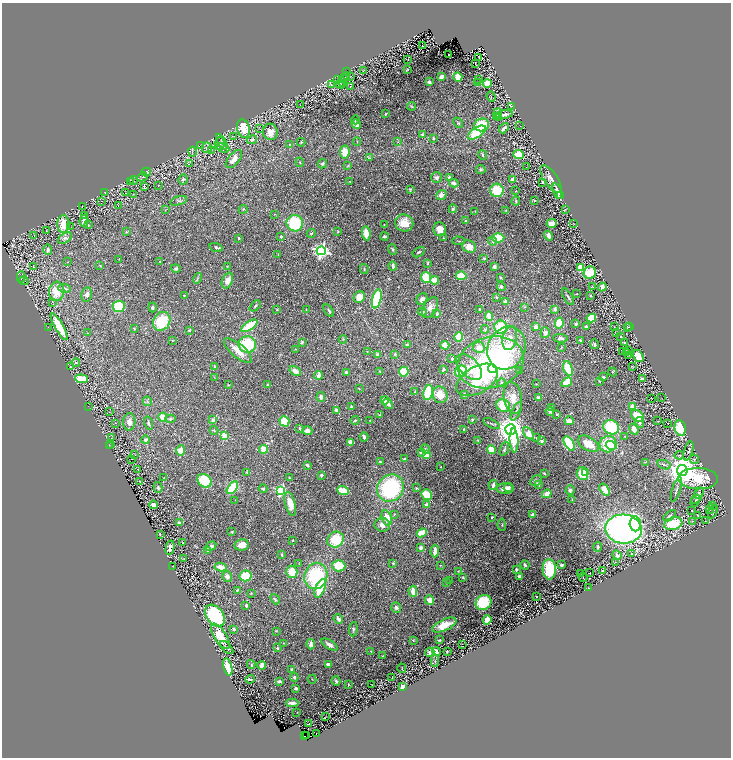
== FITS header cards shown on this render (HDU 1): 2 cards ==
NAXIS1  =                 1458
NAXIS2  =                 1511

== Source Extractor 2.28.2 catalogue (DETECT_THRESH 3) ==
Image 1458 x 1511 px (HDU 1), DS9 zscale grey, zoomed out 1/2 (1 PNG px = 2 x 2 image px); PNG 733 x 760 px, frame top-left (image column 2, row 1510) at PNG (2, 3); each listed source drawn as its Kron ellipse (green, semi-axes under 4 px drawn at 4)
Background 0.0221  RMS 0.0046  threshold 0.0137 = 3 sigma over >= 5 px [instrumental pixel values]
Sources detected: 564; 68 cannot appear on this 1/2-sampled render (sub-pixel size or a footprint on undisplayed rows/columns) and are neither listed nor drawn; the other 496 listed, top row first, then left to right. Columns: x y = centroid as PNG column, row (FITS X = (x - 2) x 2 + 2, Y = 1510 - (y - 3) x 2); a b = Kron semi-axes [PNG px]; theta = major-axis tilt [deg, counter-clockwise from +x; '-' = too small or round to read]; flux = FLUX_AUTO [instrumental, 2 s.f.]
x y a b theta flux
422 46 2 1 - 0.43
449 54 2 1 - 0.41
479 57 3 1 - 0.47
408 59 2 1 - 0.27
475 63 2 1 - 0.45
363 70 3 2 - 0.29
407 70 4 2 - 0.46
347 72 2 2 - 0.43
351 76 2 1 - 0.26
344 77 6 2 41 0.87
442 77 3 3 - 3.4
458 77 5 4 - 7.5
338 80 2 2 - 0.32
479 80 3 1 - 0.25
342 82 4 2 - 0.77
429 82 3 3 - 2.2
477 83 2 2 - 0.81
487 83 4 4 - 12
331 84 3 3 - 0.91
340 84 5 4 - 1.4
351 86 2 1 - 0.16
491 97 5 2 - 0.55
300 105 2 2 - 0.36
411 106 4 3 - 0.65
511 106 2 1 - 0.23
386 113 2 2 - 1.1
498 113 5 3 - 5.1
504 114 9 3 8 4.2
496 117 3 3 - 1.6
498 118 3 3 - 1.9
355 120 4 3 - 0.7
458 123 6 3 -46 1.1
356 124 5 4 - 6.5
482 125 7 6 - 27
520 126 2 1 - 0.25
504 128 6 3 49 5.1
243 129 9 6 -74 21
260 129 2 1 - 0.28
270 132 8 7 - 10
477 133 10 5 34 34
422 134 4 3 - 1
234 136 3 2 - 0.39
433 138 3 2 - 1.2
252 140 5 4 - 2.1
222 142 9 3 -57 1.6
301 142 4 3 - 0.77
357 142 4 2 - 0.52
398 142 3 2 - 0.44
220 144 6 5 - 2.4
201 145 3 3 - 0.85
289 145 4 4 - 1.2
207 148 5 5 - 2.3
223 148 7 2 -24 0.68
211 150 2 1 - 0.23
192 152 5 2 - 0.67
345 152 7 5 81 12
483 155 5 3 - 1.6
519 155 5 4 - 22
370 158 3 3 - 0.81
234 159 11 5 50 6.1
300 162 5 2 - 0.56
189 164 2 2 - 0.28
322 164 5 4 - 1.8
348 166 3 3 - 0.85
526 167 2 1 - 0.2
481 169 4 4 - 1.5
146 172 5 4 - 2.4
142 177 5 3 - 1.2
449 177 2 2 - 6.7
437 178 5 5 - 2.9
183 179 5 4 - 1.6
513 179 4 3 - 6.6
551 179 16 6 -55 6.8
133 180 4 2 - 0.41
130 182 3 2 - 0.35
350 182 2 2 - 0.43
543 182 3 2 - 1.4
454 183 5 3 - 4
158 185 2 2 - 0.35
144 186 3 2 - 0.42
410 189 3 3 - 0.73
497 190 7 6 - 28
515 191 3 3 - 0.53
557 191 8 4 -70 8.3
105 193 3 2 - 0.65
126 193 2 2 - 0.19
133 194 2 1 - 0.23
441 195 5 4 - 4.7
561 195 3 2 - 1.2
534 200 2 2 - 1.4
102 201 2 1 - 0.23
179 201 8 2 17 0.95
516 201 4 3 - 1.1
82 206 2 1 - 0.21
118 206 3 2 - 0.31
243 209 4 3 - 0.78
453 209 4 4 - 1.7
565 209 2 2 - 0.36
165 210 3 2 - 0.44
506 210 3 3 - 0.61
475 211 2 2 - 0.4
275 214 2 2 - 0.56
85 215 2 1 - 0.33
84 221 6 4 87 3.5
465 221 3 3 - 0.65
295 223 8 8 - 47
404 223 9 8 - 13
552 223 5 3 - 11
63 224 9 6 89 14
573 224 2 1 - 0.3
88 225 3 2 - 0.52
384 225 2 2 - 0.55
71 227 3 2 - 0.23
440 229 7 6 - 7.6
46 231 2 1 - 0.39
338 231 3 3 - 0.67
126 232 3 3 - 0.72
311 233 4 3 - 0.83
366 233 7 4 -80 11
34 235 2 1 - 0.34
281 236 2 2 - 1.4
384 236 4 3 - 1.6
549 236 5 3 - 3.7
65 238 8 4 31 2.1
239 238 2 2 - 1.5
443 238 2 2 - 0.52
498 238 6 4 1 19
459 241 6 2 -1 0.74
492 241 4 4 - 1.6
469 246 7 6 - 7.9
216 247 6 4 -17 1.7
48 249 5 3 - 2.8
392 249 5 3 - 1.3
321 251 4 4 - 250
419 252 7 2 32 1.1
278 255 2 2 - 0.55
484 258 3 3 - 1.1
119 259 2 1 - 0.29
160 261 3 2 - 0.79
68 262 2 2 - 0.24
428 263 4 2 - 0.89
33 266 2 2 - 0.27
100 266 3 3 - 0.52
227 266 2 2 - 0.46
393 266 4 2 - 3.2
494 266 4 3 - 3.5
176 268 5 4 - 1.5
580 268 4 3 - 13
364 269 5 3 - 0.8
590 273 6 6 - 24
461 276 5 4 - 18
21 277 5 2 - 0.7
426 277 5 5 - 21
501 277 4 3 - 0.89
198 278 5 2 - 1
434 280 4 3 - 9.9
24 281 5 2 - 0.5
227 281 8 5 68 7.9
501 286 4 3 - 1.9
592 286 2 1 - 0.25
602 287 4 3 - 7
64 288 6 4 -8 2.2
57 291 10 7 84 14
87 294 7 5 80 2.8
577 294 2 2 - 0.44
184 296 3 2 - 0.6
591 296 3 3 - 0.73
359 297 6 5 - 10
568 297 9 2 -59 2
496 298 3 3 - 0.77
377 299 10 4 77 50
422 299 6 5 - 3.3
505 301 3 3 - 2
52 302 2 2 - 0.39
119 306 6 5 - 24
255 306 6 3 42 1.3
152 307 5 4 - 1.9
430 307 11 6 61 5.3
524 307 3 2 - 0.42
306 309 2 2 - 0.3
479 309 2 2 - 0.74
555 309 3 3 - 2.4
277 310 3 2 - 0.46
329 310 7 2 -56 1.4
422 312 4 3 - 2.1
437 313 4 4 - 1.9
489 316 5 3 - 8.3
591 318 5 4 - 14
162 321 10 8 55 30
559 323 5 4 - 20
576 324 2 2 - 2.7
249 326 9 4 34 31
48 327 2 1 - 0.54
59 327 15 4 -60 27
501 327 6 6 - 29
536 327 4 3 - 5.3
586 327 3 3 - 3.8
614 327 3 2 - 0.24
627 327 2 1 - 0.34
629 327 2 1 - 0.3
134 329 4 3 - 0.93
485 329 4 3 - 1.1
189 330 3 3 - 0.87
87 333 2 1 - 0.56
545 333 5 4 - 3.1
616 333 2 2 - 0.31
459 337 5 3 - 20
621 337 3 2 - 0.5
510 338 12 7 76 7
560 338 7 3 -4 2.6
343 339 4 3 - 0.75
172 340 2 2 - 0.4
580 340 4 2 - 0.88
302 342 4 4 - 1
624 343 3 2 - 0.75
247 344 9 8 - 42
595 344 5 4 - 1.7
407 345 3 3 - 2.7
445 345 4 4 - 12
479 347 6 5 - 7.6
506 348 22 18 65 44
561 348 4 2 - 0.57
296 349 3 2 - 0.51
629 350 2 1 - 0.26
238 351 17 6 -41 12
367 351 2 2 - 0.3
622 352 2 1 - 1.3
626 352 2 1 - 1.6
377 354 3 3 - 1.5
395 354 3 3 - 1.2
628 355 2 1 - 900
638 356 6 4 -56 11
452 358 3 2 - 2.7
76 362 4 4 - 1.6
491 362 33 25 17 170
215 366 3 3 - 1.1
633 366 3 2 - 0.3
71 367 2 2 - 0.56
469 367 16 9 -44 14
568 368 8 4 -73 23
443 369 4 3 - 1.3
492 369 4 4 - 8.9
295 371 6 4 -31 5.9
380 371 3 3 - 0.58
461 371 6 5 - 26
520 371 3 3 - 1.1
346 372 4 3 - 1.5
404 372 5 4 - 21
613 372 4 2 - 0.65
318 375 4 3 - 5.5
214 377 3 2 - 0.38
603 377 3 3 - 0.89
81 379 6 4 -5 18
642 379 4 3 - 0.87
477 380 23 13 30 46
599 381 3 3 - 0.65
567 382 6 4 30 13
501 383 4 4 - 1.3
268 384 2 2 - 0.93
536 384 2 2 - 0.44
228 385 3 3 - 0.61
359 389 3 2 - 0.43
415 392 3 2 - 0.79
428 392 8 4 77 44
464 394 3 2 - 2.8
440 395 8 7 - 12
321 397 5 4 - 3.6
513 398 16 9 -80 12
539 398 3 3 - 3.2
651 398 2 1 - 0.23
661 398 2 1 - 0.22
385 400 4 4 - 8.5
147 401 5 2 - 0.92
388 404 5 3 - 4.5
503 406 7 6 - 23
632 406 3 3 - 6.6
89 407 2 1 - 0.22
352 407 3 3 - 2.2
552 407 3 3 - 0.77
336 410 4 3 - 4.3
516 411 10 3 65 1.8
550 411 4 3 - 1.4
109 412 2 1 - 0.18
379 414 4 2 - 0.5
557 414 2 2 - 1
638 416 7 5 -36 20
163 417 4 4 - 10
170 419 5 4 - 1.2
213 420 3 3 - 3.2
355 420 4 4 - 1.1
472 420 4 3 - 1.1
284 421 5 5 - 16
370 421 3 2 - 0.4
569 421 4 3 - 7.5
658 421 2 1 - 0.25
129 422 8 6 87 4.9
115 423 2 1 - 0.23
148 423 6 3 -74 1.6
640 423 5 4 - 1.8
491 424 9 2 -26 1.4
668 424 2 1 - 0.59
611 427 8 7 - 45
300 428 3 2 - 1.1
680 428 8 5 -78 33
464 429 3 3 - 1.2
511 429 5 5 - 1400
634 429 6 4 -67 6.7
214 430 4 3 - 0.91
307 431 5 4 - 4.5
528 433 7 4 -50 8.8
224 436 3 3 - 27
625 436 3 2 - 0.56
364 437 4 3 - 3.8
111 438 3 2 - 0.43
537 438 2 2 - 0.59
146 440 4 4 - 1.6
477 440 3 2 - 0.48
514 440 12 4 -87 23
541 441 4 3 - 2
351 442 4 3 - 5.7
569 443 8 4 -55 31
588 444 11 6 -30 13
608 444 8 8 - 33
109 445 2 1 - 0.3
111 445 2 1 - 0.24
611 445 5 4 - 8.4
263 449 4 4 - 11
425 449 5 4 - 1.6
504 449 7 3 69 1.3
181 450 5 4 - 8.9
491 450 4 3 - 12
688 451 10 3 74 1.6
421 452 3 2 - 5.5
135 455 2 1 - 0.18
427 455 4 3 - 11
679 455 4 4 - 1
132 459 3 1 - 0.42
405 459 4 3 - 1.7
694 459 5 4 - 1.5
380 462 3 3 - 1.4
645 462 3 2 - 0.31
307 465 2 2 - 3.3
664 465 7 3 -19 1.8
441 467 2 1 - 0.32
138 469 3 2 - 0.5
682 471 5 5 - 1600
246 472 3 3 - 0.72
544 473 4 2 - 0.88
582 473 6 5 - 19
586 473 4 3 - 2.4
321 475 3 2 - 1.8
164 477 3 2 - 0.3
289 478 4 4 - 0.83
698 479 20 10 -1 36
140 481 2 2 - 1.3
205 481 8 6 -41 33
536 481 6 5 - 1.9
538 484 3 2 - 2.6
493 485 5 3 - 4.4
158 487 5 4 - 1.3
232 488 7 4 52 33
390 488 14 12 48 96
416 488 4 4 - 0.91
508 488 4 3 - 2.6
263 489 4 4 - 1.5
505 489 9 5 3 7.1
676 489 13 3 73 2.1
281 490 4 4 - 93
343 490 6 3 -23 17
570 490 5 4 - 2
605 490 7 4 -54 10
699 493 6 4 57 1.8
547 494 5 4 - 5.5
426 495 6 5 - 15
698 496 9 4 57 2.5
572 499 4 2 - 0.54
235 500 2 1 - 0.23
695 501 6 2 60 0.85
290 504 12 5 -75 14
154 505 4 3 - 4.8
426 505 4 3 - 5
713 506 2 2 - 0.26
710 509 5 3 - 0.66
692 511 2 1 - 0.48
713 512 7 3 64 1.4
394 514 3 2 - 1
533 515 4 3 - 4
698 515 2 2 - 0.67
670 516 7 4 39 1.7
492 517 2 2 - 0.96
387 518 8 5 -73 9.6
693 521 2 1 - 0.31
705 521 2 2 - 0.25
179 523 3 3 - 4.1
635 524 7 5 -84 16
673 524 9 6 16 26
382 525 8 6 -13 6.3
502 525 6 2 -87 0.77
624 529 18 14 -3 360
232 532 4 3 - 0.98
422 533 5 3 - 16
160 534 3 3 - 0.54
293 540 2 2 - 0.51
336 540 8 7 - 27
183 543 3 2 - 0.79
241 545 7 5 8 8.5
211 546 6 3 31 4.1
598 547 5 3 - 1.1
170 548 7 4 77 4.7
421 548 4 3 - 3
207 551 3 3 - 1
435 551 6 3 87 8
631 554 3 2 - 1.4
282 555 4 3 - 1
617 555 5 3 - 2.4
184 558 2 2 - 0.29
615 562 2 2 - 0.3
299 563 3 2 - 0.42
393 563 2 2 - 1.2
440 565 2 2 - 0.4
525 565 4 3 - 1.9
561 565 3 3 - 2.1
339 566 6 6 - 19
173 567 2 2 - 0.54
220 567 6 4 -9 7.9
516 569 4 3 - 1.4
549 569 10 6 -86 37
603 570 4 2 - 0.71
458 571 3 2 - 0.51
292 572 6 5 - 14
580 573 3 1 - 0.36
590 573 2 1 - 0.27
227 576 5 4 - 5.1
246 576 6 5 - 22
316 576 13 11 71 70
519 576 4 3 - 2
463 577 3 3 - 0.87
583 577 5 1 - 0.46
449 580 4 2 - 0.57
446 583 3 2 - 0.51
320 588 10 4 67 29
589 588 2 1 - 0.21
237 590 3 3 - 1.1
413 591 5 3 - 8.2
251 593 3 3 - 0.55
537 596 2 2 - 0.57
275 599 6 4 -49 1.7
429 600 5 4 - 7.3
484 602 8 7 - 34
246 606 4 2 - 1.3
396 608 5 5 - 2.3
215 616 12 8 -53 82
338 619 5 3 - 3.7
487 620 5 4 - 13
444 625 13 5 25 16
234 629 3 3 - 2.6
353 629 7 4 84 1.7
276 631 4 3 - 0.54
220 636 14 6 -57 22
413 640 4 3 - 0.8
439 640 3 2 - 0.75
284 643 3 2 - 0.42
311 644 5 3 - 3.6
462 644 2 2 - 0.24
329 645 9 3 -31 4.5
227 648 8 4 -43 1.7
277 648 4 3 - 1.3
371 651 2 2 - 0.36
447 651 3 2 - 0.75
430 652 5 3 - 3.1
437 652 4 4 - 3.6
382 656 3 3 - 0.38
435 661 6 2 86 0.76
251 664 4 3 - 0.99
328 664 4 3 - 3.3
262 666 4 3 - 8.8
228 667 9 4 -77 21
402 668 5 2 - 0.48
292 669 4 4 - 1.5
294 677 4 4 - 1.6
392 678 2 1 - 0.48
250 679 5 2 - 1.8
312 679 4 2 - 0.46
279 681 4 3 - 1.5
336 681 5 3 - 1.6
348 685 3 2 - 0.61
372 685 2 1 - 0.29
403 687 4 3 - 6.4
296 688 3 2 - 2.4
292 703 6 2 -1 3.4
297 712 2 1 - 0.21
326 717 2 1 - 0.25
308 724 2 1 - 2.8
316 734 2 1 - 10
305 736 2 1 - 32
307 736 2 1 - 11
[68 sub-pixel or undisplayed-footprint detections neither listed nor drawn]